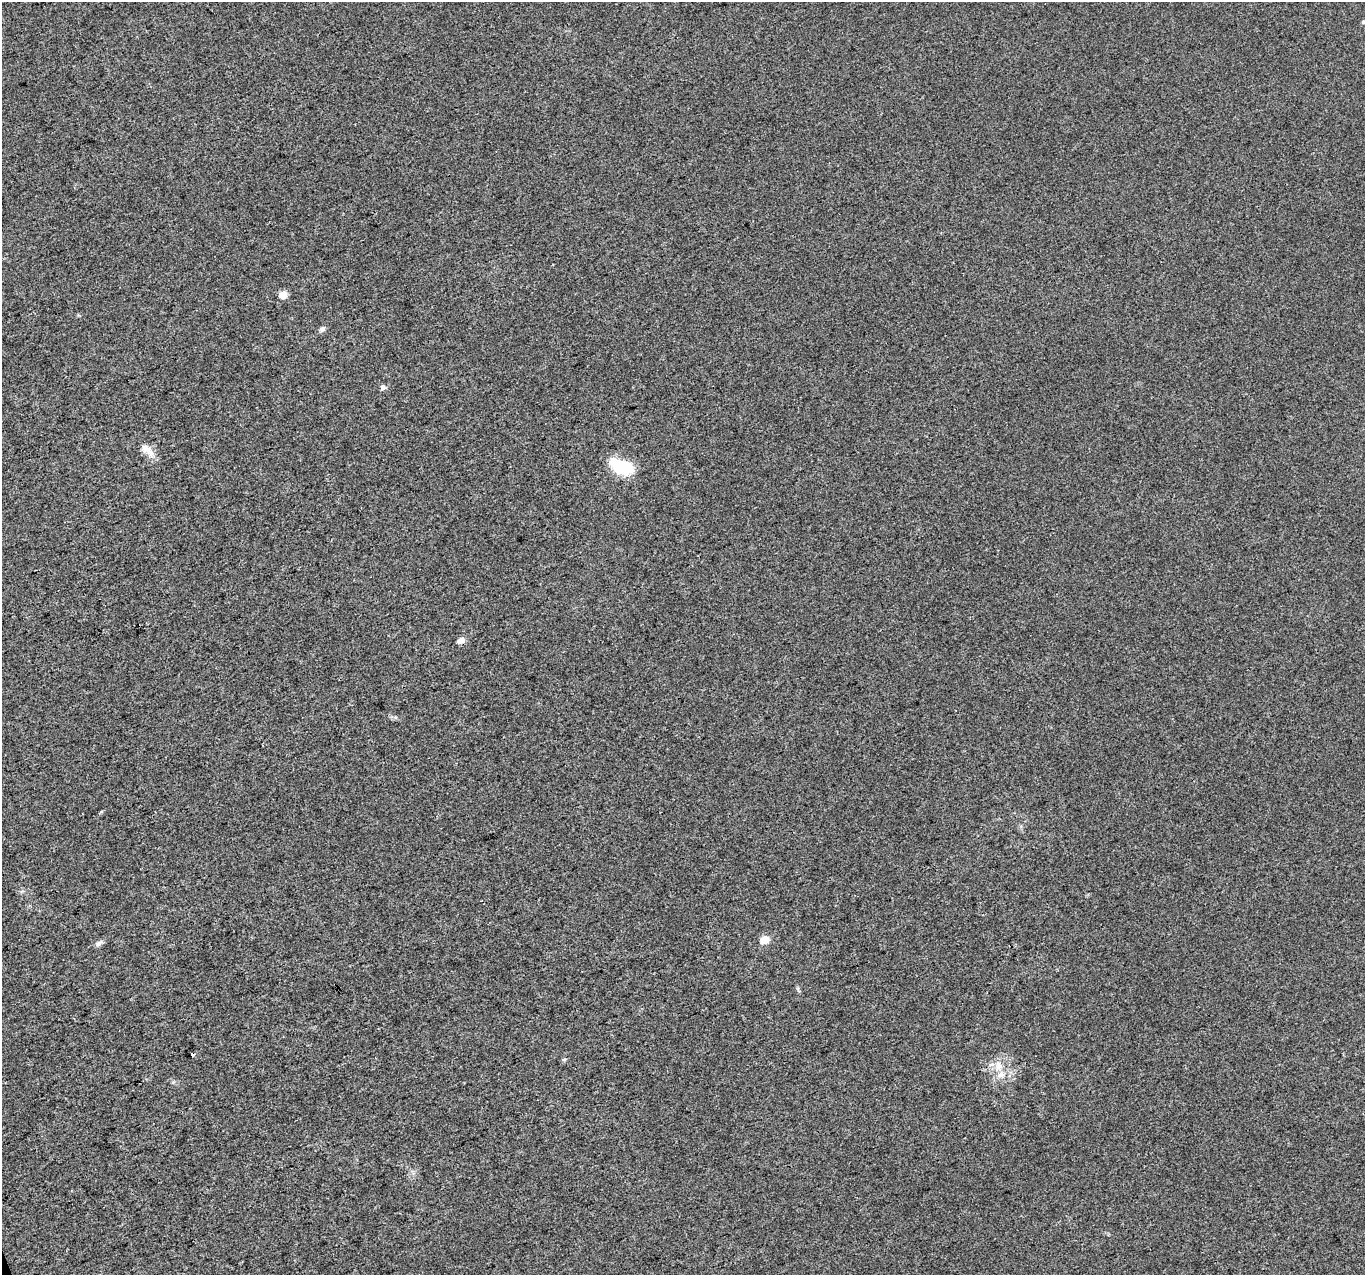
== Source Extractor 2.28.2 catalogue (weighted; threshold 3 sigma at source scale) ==
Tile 7 of 4 x 4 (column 3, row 2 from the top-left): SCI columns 2731-4093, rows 2673-3945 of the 5457 x 5290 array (HDU 1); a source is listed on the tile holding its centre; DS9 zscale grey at full resolution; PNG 1367 x 1277 px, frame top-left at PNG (2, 2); no overlay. Shown black and unused: <1% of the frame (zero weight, under 3 of 4 exposures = <1% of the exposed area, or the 3 px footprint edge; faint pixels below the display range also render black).
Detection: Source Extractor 2.28.2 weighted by HDU 2 'WHT'; one run over the whole footprint, this tile lists its part. Background 0.00548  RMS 0.0035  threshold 0.0156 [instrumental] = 3 sigma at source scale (4.5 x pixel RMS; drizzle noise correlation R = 1.50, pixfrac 1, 0.0396/0.0396 arcsec/px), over >= 5 px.
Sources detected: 14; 1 cosmic-ray / hot-pixel residue — not listed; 1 inside a brighter listed object's ellipse — not listed separately; the other 12 listed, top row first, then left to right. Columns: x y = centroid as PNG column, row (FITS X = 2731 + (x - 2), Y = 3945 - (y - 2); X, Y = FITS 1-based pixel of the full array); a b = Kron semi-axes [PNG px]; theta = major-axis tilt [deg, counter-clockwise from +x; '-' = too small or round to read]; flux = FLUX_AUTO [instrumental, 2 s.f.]
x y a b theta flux
1363 22 4 4 - 0.69
283 295 5 4 - 7.3
322 329 7 6 - 0.93
383 387 5 4 - 1.9
147 450 24 8 -38 3.3
621 466 26 13 -23 15
461 641 9 6 32 1.7
765 940 5 5 - 8.3
98 943 10 5 41 1
564 1059 6 5 - 0.51
999 1066 11 8 32 2.5
1001 1074 11 8 13 2.5
Isophote crosses this tile's border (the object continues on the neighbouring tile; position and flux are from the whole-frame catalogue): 1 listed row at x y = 1363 22